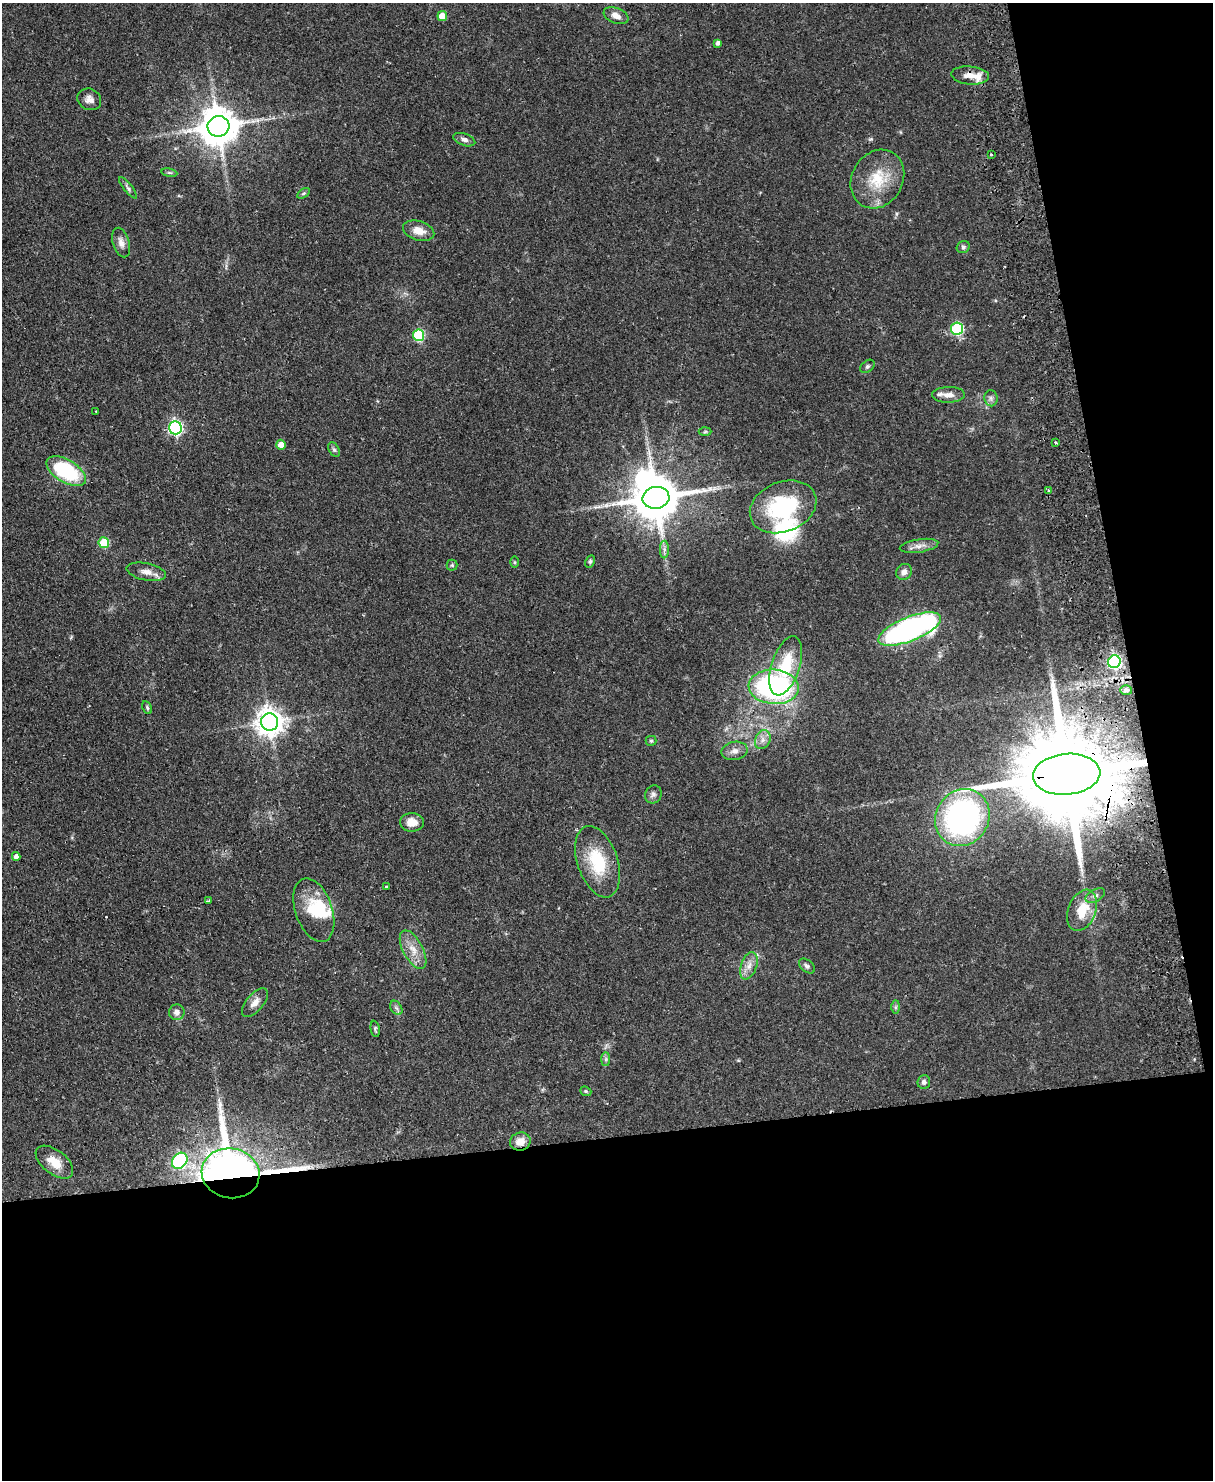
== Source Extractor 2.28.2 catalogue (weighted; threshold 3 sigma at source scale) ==
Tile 12 of 4 x 3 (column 4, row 3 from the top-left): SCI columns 3691-4901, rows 264-1741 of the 4958 x 4848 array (HDU 1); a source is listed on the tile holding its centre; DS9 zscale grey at full resolution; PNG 1215 x 1482 px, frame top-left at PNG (2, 3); each listed source drawn as its Kron ellipse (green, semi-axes under 4 px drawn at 4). Shown black and unused: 30% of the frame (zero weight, under 2 of 3 exposures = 3% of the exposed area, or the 3 px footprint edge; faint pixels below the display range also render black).
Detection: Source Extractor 2.28.2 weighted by HDU 2 'WHT'; one run over the whole footprint, this tile lists its part. Background 0.0581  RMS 0.0056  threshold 0.025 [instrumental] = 3 sigma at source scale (4.5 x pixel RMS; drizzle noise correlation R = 1.50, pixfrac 1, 0.05/0.05 arcsec/px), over >= 5 px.
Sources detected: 82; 2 inside a brighter object's white glare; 1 cosmic-ray / hot-pixel residue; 1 long thin detection or spike segment (spike, bleed or trail) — neither listed nor drawn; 4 inside a brighter listed object's ellipse — not listed separately; the other 74 listed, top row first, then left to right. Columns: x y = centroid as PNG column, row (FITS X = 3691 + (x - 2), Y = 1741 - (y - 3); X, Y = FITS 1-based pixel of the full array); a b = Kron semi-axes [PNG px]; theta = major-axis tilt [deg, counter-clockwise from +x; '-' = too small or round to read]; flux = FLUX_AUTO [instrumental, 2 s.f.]
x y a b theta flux
442 16 5 5 - 9.1
616 16 13 7 -22 3.9
718 43 4 4 - 1.9
970 75 19 9 -5 5.6
89 99 12 10 -27 3.4
218 126 11 10 - 1600
464 140 11 6 -18 2.2
991 154 3 3 - 1.7
169 173 8 4 -9 0.86
877 179 30 25 59 21
128 188 13 4 -51 1.5
304 193 7 4 31 0.89
419 231 16 9 -17 6.1
121 242 15 8 -73 3.5
963 247 7 6 - 1.3
957 329 6 6 - 57
419 335 6 5 - 40
867 366 8 5 39 1.2
948 395 16 8 1 4.1
991 398 8 6 -88 1.8
96 411 3 2 - 0.41
175 428 7 6 - 110
705 432 6 4 2 0.72
1056 442 3 2 - 0.92
281 445 5 5 - 5
334 450 8 5 -62 1.3
66 471 22 11 -30 42
1049 491 4 3 - 1.2
656 498 13 11 12 2400
783 507 34 25 22 46
104 543 5 5 - 24
919 546 19 6 9 3.5
664 550 9 4 90 1.7
590 561 6 4 63 0.93
515 562 5 4 - 0.6
452 565 5 5 - 0.75
146 572 20 8 -12 4.6
904 572 8 7 - 2.7
910 629 33 12 22 160
1114 662 6 6 - 110
786 666 31 14 72 23
774 687 25 17 -5 110
1126 690 6 5 - 1
147 708 7 4 -64 0.82
270 722 8 8 - 630
763 740 10 7 66 3
651 741 5 5 - 0.8
734 751 13 9 10 3.4
1067 774 34 20 5 15000
653 794 9 8 - 1.9
962 818 29 26 57 140
412 822 12 9 -2 5.8
16 856 4 4 - 2.8
598 862 37 20 -72 27
386 887 3 3 - 0.97
1095 895 11 6 29 2.1
208 901 4 3 - 1.6
314 910 33 18 -71 19
1082 910 21 14 68 14
413 950 21 10 -62 7.2
749 966 14 8 70 4.2
807 966 9 6 -40 1.5
255 1002 17 8 49 4.1
896 1007 7 4 90 0.96
396 1008 8 5 -59 1.3
177 1012 8 8 - 2.9
375 1029 8 3 -80 0.89
606 1059 7 4 90 1.1
924 1082 7 6 - 1.7
586 1091 6 4 -21 0.81
520 1142 10 9 - 5.9
180 1161 9 7 52 59
54 1162 22 12 -38 8.4
231 1173 29 25 -11 1400
Overlapping masked pixels (flux is a lower limit): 4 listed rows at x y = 970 75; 1067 774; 520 1142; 231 1173